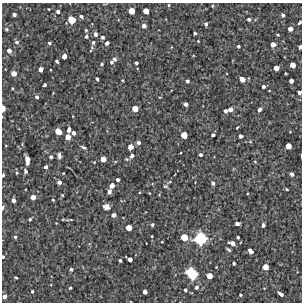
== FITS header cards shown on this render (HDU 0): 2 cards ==
NAXIS1  =                  300 / Width of image
NAXIS2  =                  300 / Height of image

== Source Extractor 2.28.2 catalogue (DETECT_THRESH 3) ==
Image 300 x 300 px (HDU 0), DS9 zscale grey, 1 PNG px = 1 image px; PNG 304 x 304 px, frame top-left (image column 1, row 300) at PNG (2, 3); no overlay
Background 3460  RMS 220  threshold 667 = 3 sigma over >= 5 px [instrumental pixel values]
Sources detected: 133; all 133 listed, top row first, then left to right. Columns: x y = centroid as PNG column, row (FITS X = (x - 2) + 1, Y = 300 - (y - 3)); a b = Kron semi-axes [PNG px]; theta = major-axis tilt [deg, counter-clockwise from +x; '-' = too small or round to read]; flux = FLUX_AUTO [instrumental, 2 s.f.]
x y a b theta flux
169 5 3 3 - 14000
212 6 3 3 - 13000
48 9 3 2 - 12000
131 11 5 5 - 170000
146 11 5 4 - 140000
58 12 4 4 - 48000
14 15 4 3 - 50000
283 15 4 3 - 40000
81 16 4 4 - 34000
249 19 4 3 - 39000
71 20 6 6 - 240000
299 22 4 3 - 33000
206 24 4 3 - 40000
144 26 4 4 - 64000
6 29 5 4 - 22000
290 29 4 4 - 72000
86 30 4 3 - 17000
195 33 3 3 - 28000
96 34 4 4 - 59000
278 35 4 3 - 14000
86 37 5 4 - 23000
103 37 4 4 - 34000
17 42 6 5 - 32000
93 42 5 5 - 35000
49 43 4 3 - 26000
107 43 5 4 - 45000
273 44 5 4 - 95000
238 46 3 3 - 29000
300 47 4 3 - 54000
9 51 5 5 - 72000
64 56 5 4 - 98000
114 59 5 4 - 46000
57 61 4 3 - 33000
111 62 4 3 - 30000
136 63 3 3 - 31000
102 64 4 3 - 16000
292 65 5 4 - 120000
276 68 4 4 - 110000
41 69 4 4 - 91000
14 73 5 5 - 110000
97 79 4 3 - 31000
242 79 5 4 - 120000
122 80 3 3 - 16000
187 81 3 3 - 37000
291 81 4 4 - 67000
44 85 3 3 - 33000
263 86 3 3 - 42000
12 88 3 3 - 15000
269 90 3 2 - 11000
299 92 4 3 - 47000
37 97 4 4 - 39000
186 104 4 3 - 53000
3 108 6 3 -89 120000
135 109 5 5 - 150000
259 109 4 3 - 52000
230 110 4 4 - 76000
225 111 4 4 - 49000
237 128 3 2 - 17000
69 130 6 4 77 61000
58 131 5 5 - 170000
73 133 4 3 - 53000
184 135 5 5 - 170000
213 135 3 3 - 35000
241 136 4 3 - 37000
68 137 5 5 - 120000
138 143 5 4 - 38000
6 146 4 2 - 10000
288 146 5 5 - 140000
83 147 7 4 -25 29000
131 147 5 4 - 110000
59 155 7 4 -82 44000
132 155 5 4 - 54000
200 155 3 3 - 32000
51 157 4 4 - 27000
103 159 5 5 - 130000
126 159 5 4 - 19000
27 160 9 4 -81 100000
255 162 4 3 - 12000
46 167 4 3 - 44000
25 171 6 5 - 32000
17 173 4 4 - 26000
63 173 3 3 - 9900
292 174 4 3 - 47000
3 175 4 2 - 29000
118 180 3 3 - 45000
59 182 4 4 - 51000
213 183 4 4 - 40000
112 185 5 4 - 100000
165 186 6 4 -1 21000
287 189 3 2 - 17000
109 192 5 4 - 41000
149 193 3 2 - 10000
62 195 4 4 - 13000
33 197 5 4 - 100000
13 200 4 4 - 57000
53 200 4 3 - 14000
3 207 5 3 - 27000
106 207 7 6 - 80000
113 215 4 4 - 55000
30 219 4 3 - 25000
63 219 5 3 - 11000
71 220 4 2 - 9900
237 223 4 3 - 53000
152 225 4 3 - 26000
263 225 4 4 - 52000
129 228 5 5 - 140000
152 236 3 2 - 14000
15 237 4 4 - 25000
184 237 6 5 - 190000
238 237 3 3 - 30000
200 238 11 10 - 650000
162 242 2 2 - 11000
232 243 6 4 -19 84000
228 250 4 3 - 25000
250 251 5 4 - 100000
3 257 3 3 - 26000
129 259 6 3 -34 74000
120 260 3 3 - 26000
234 263 3 3 - 27000
216 267 2 2 - 11000
265 267 5 5 - 130000
71 269 4 4 - 34000
191 273 10 8 -42 540000
209 276 5 5 - 150000
16 278 4 2 - 20000
196 287 5 4 - 37000
70 288 4 3 - 21000
185 290 3 3 - 32000
32 291 3 3 - 21000
145 292 4 4 - 69000
280 294 6 3 -37 73000
240 295 3 3 - 20000
4 297 4 4 - 73000
At the frame edge (FLAGS 8, measured only in part): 8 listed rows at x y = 299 22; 300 47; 299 92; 3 108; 3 175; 3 207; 3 257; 4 297